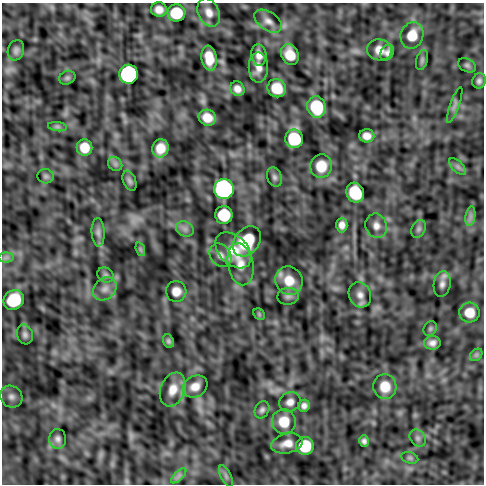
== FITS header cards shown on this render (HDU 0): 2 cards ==
NAXIS1  =                  482
NAXIS2  =                  482

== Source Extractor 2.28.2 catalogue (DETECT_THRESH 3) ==
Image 482 x 482 px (HDU 0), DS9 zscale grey, 1 PNG px = 1 image px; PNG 486 x 486 px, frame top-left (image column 1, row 482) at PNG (2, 3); each listed source drawn as its Kron ellipse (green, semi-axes under 4 px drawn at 4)
Background -2.32e-05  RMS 5.0e-04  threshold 0.00151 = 3 sigma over >= 5 px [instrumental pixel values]
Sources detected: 79; all 79 listed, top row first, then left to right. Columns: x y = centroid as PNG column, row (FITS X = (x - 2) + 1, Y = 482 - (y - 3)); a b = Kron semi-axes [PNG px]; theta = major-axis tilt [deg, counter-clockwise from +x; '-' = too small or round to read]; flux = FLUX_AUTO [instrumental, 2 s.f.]
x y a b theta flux
159 9 8 7 - 0.27
209 12 15 10 -65 0.32
176 13 9 8 - 1.3
268 21 15 9 -34 0.24
412 35 13 11 71 0.69
16 50 10 8 72 0.13
379 50 12 10 -9 0.32
387 53 8 6 60 0.16
259 55 11 7 -82 0.26
290 55 11 8 -66 0.56
209 58 12 7 -82 0.57
422 60 10 6 75 0.085
467 65 9 6 -25 0.087
258 67 15 9 -89 0.32
129 74 9 9 - 9.2
67 78 8 6 24 0.077
479 81 8 6 68 0.11
277 88 9 9 - 0.76
237 89 8 6 -48 0.21
455 105 19 4 70 0.12
317 107 10 9 - 1.7
207 118 9 8 - 0.42
57 127 9 4 -8 0.084
367 136 7 6 - 0.25
294 139 9 9 - 1.8
85 148 8 7 - 0.56
160 148 9 8 - 0.47
115 164 8 6 -46 0.098
321 166 12 11 - 0.69
458 167 10 5 -45 0.12
46 176 8 7 - 0.08
274 177 10 7 -66 0.12
129 181 10 6 -68 0.098
224 189 10 10 - 9.7
355 193 10 8 -62 1.6
224 215 9 9 - 1.4
470 216 10 5 81 0.13
342 225 7 5 88 0.19
376 226 12 10 -70 0.24
185 229 9 7 -27 0.15
418 229 9 6 64 0.1
98 232 14 6 -86 0.14
247 241 16 12 51 1.5
140 249 7 4 -71 0.062
233 250 21 14 -45 0.74
220 255 12 10 -54 0.22
6 258 8 5 1 0.092
241 264 21 13 -79 0.5
105 275 8 7 - 0.095
289 281 14 13 - 0.61
442 284 13 8 80 0.18
105 289 13 10 44 0.26
176 291 10 10 - 0.34
360 295 13 11 -64 0.24
288 296 10 8 3 0.13
14 300 10 9 - 1.5
469 312 10 10 - 0.55
259 314 6 5 - 0.05
430 329 8 6 59 0.068
25 334 10 8 -73 0.14
168 341 7 5 -67 0.082
432 343 8 7 - 0.18
476 355 7 5 45 0.077
195 387 13 10 30 0.36
385 387 12 11 - 0.59
173 389 17 12 69 0.47
11 397 11 10 - 0.19
290 402 11 9 30 0.21
304 406 6 5 - 0.13
262 410 9 7 61 0.11
284 422 12 12 - 0.74
418 438 9 7 -52 0.12
58 439 10 8 -88 0.15
364 441 6 5 - 0.1
287 443 16 9 12 0.37
305 446 9 9 - 1.4
410 458 9 5 -18 0.072
179 476 10 3 45 0.098
226 476 12 5 -64 0.11